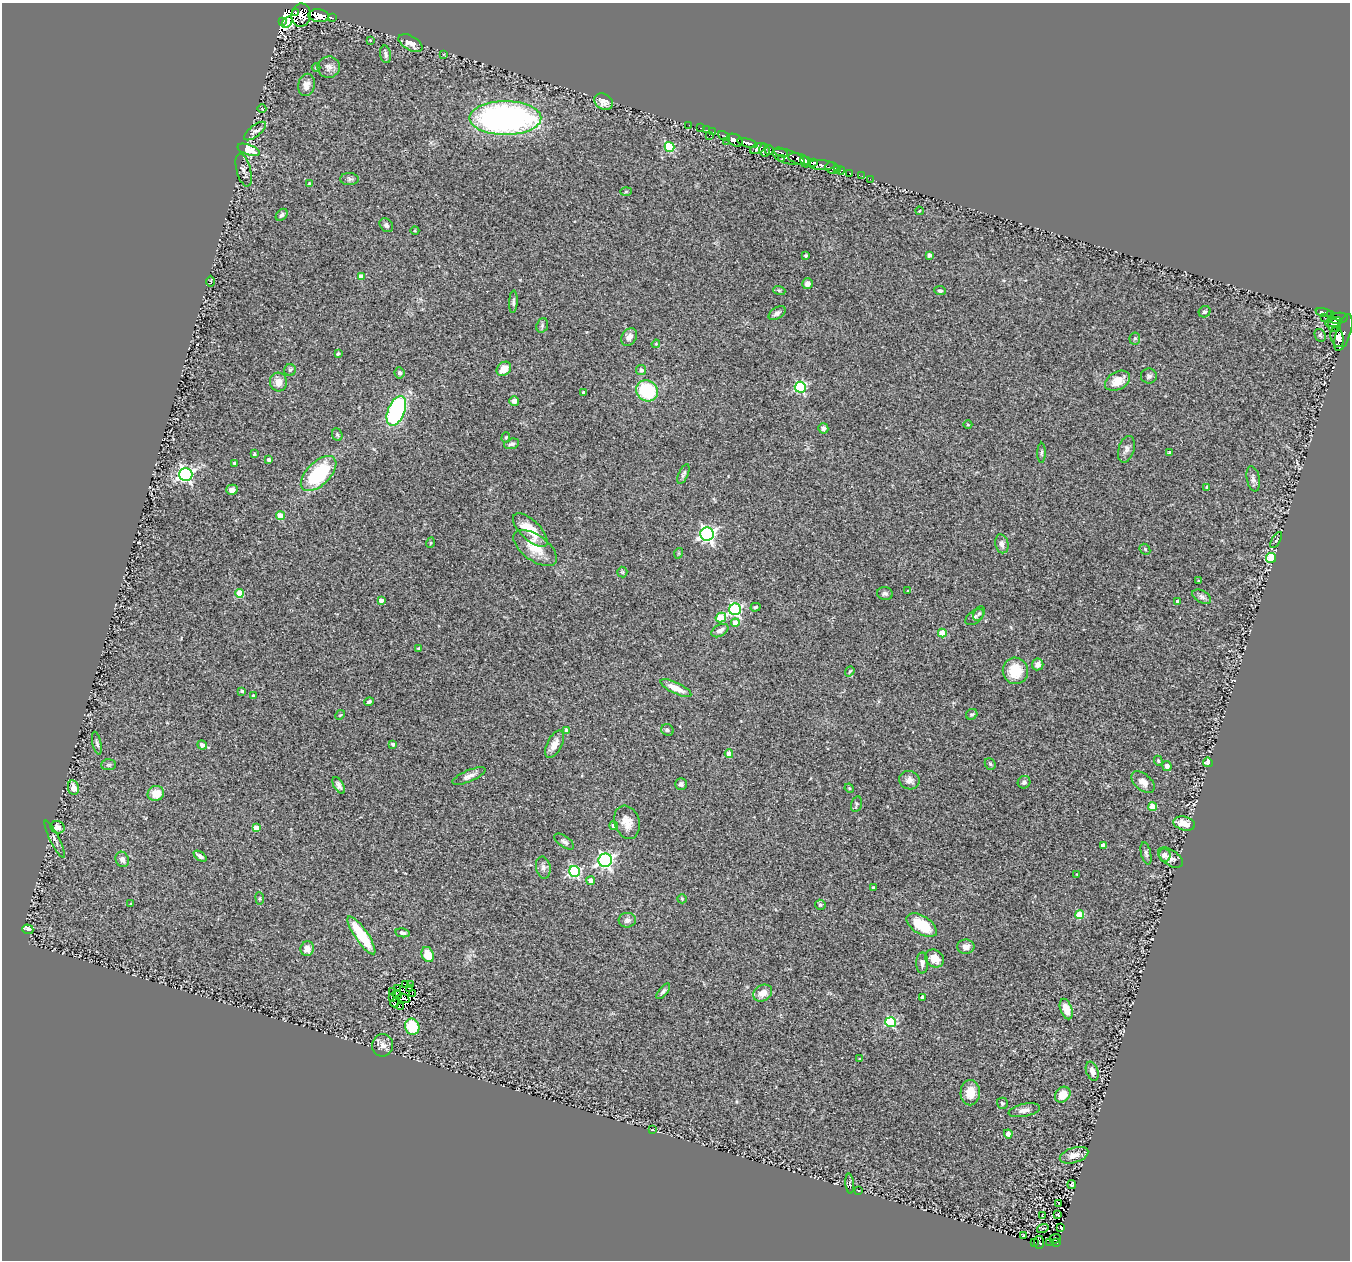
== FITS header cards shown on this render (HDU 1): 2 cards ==
NAXIS1  =                 1348
NAXIS2  =                 1258

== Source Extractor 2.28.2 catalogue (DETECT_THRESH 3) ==
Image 1348 x 1258 px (HDU 1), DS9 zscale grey, 1 PNG px = 1 image px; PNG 1352 x 1262 px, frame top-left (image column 1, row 1258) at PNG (2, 3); each listed source drawn as its Kron ellipse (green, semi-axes under 4 px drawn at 4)
Background 0.164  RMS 0.019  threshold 0.0557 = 3 sigma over >= 5 px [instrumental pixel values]
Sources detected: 246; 7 with non-positive FLUX_AUTO (blend fragments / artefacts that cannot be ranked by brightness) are neither listed nor drawn; the other 239 listed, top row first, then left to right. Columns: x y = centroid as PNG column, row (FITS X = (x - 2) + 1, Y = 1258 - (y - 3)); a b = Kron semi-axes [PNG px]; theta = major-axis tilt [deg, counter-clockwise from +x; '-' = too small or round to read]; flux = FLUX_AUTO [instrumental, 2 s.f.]
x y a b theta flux
296 12 3 2 - 36
301 15 12 9 82 370
319 16 10 6 -7 290
332 18 3 2 - 13
283 21 4 3 - 55
287 22 7 4 58 220
370 40 3 2 - 1.1
410 43 13 7 -29 9.4
386 54 9 5 -79 3.9
444 54 4 2 - 1.1
329 67 11 10 - 7.4
316 68 4 3 - 0.95
306 85 11 8 78 7.8
604 102 10 7 -30 9
262 109 4 3 - 0.79
505 118 36 17 0 450
689 125 2 2 - 2
701 128 4 3 - 5.1
706 130 4 3 - 11
255 131 13 5 38 4.5
713 132 4 3 - 3.7
709 135 3 2 - 18
724 136 6 3 -27 18
735 140 8 5 -27 260
727 141 2 2 - 2.4
747 143 10 4 -16 340
670 147 5 5 - 80
758 148 8 4 25 88
249 150 12 5 -19 29
765 150 6 5 - 100
769 150 5 2 - 48
781 153 7 3 -24 75
788 157 17 7 -16 210
781 159 4 2 - 47
799 159 11 5 -16 380
805 162 6 3 -69 120
814 163 4 3 - 80
821 165 14 5 -4 210
832 168 7 5 -26 42
837 169 3 2 - 10
244 170 17 7 -75 5.4
841 171 4 3 - 25
850 173 3 2 - 8.2
862 176 3 2 - 0.97
349 179 9 6 -1 3.2
870 179 2 2 - 4.3
310 184 3 3 - 2.3
626 191 5 3 - 1.4
919 211 4 2 - 0.81
282 215 7 5 48 3
386 225 8 6 -49 3.6
415 231 4 3 - 1.1
929 255 4 4 - 3.8
806 256 3 3 - 1.5
361 277 4 4 - 10
211 281 5 3 - 1.1
807 284 5 5 - 5.8
779 290 6 4 -19 1.8
940 291 6 4 -7 2.4
513 302 11 4 87 2.9
1205 312 6 5 - 2.6
777 313 9 5 32 4.3
1324 313 8 3 -13 30
1330 314 4 3 - 28
1324 317 2 2 - 9.1
1338 318 10 5 7 100
1333 322 8 4 16 91
542 325 7 5 71 2.5
1334 325 6 6 - 61
1343 333 19 7 71 110
1320 335 7 5 -62 2.3
629 337 9 7 53 6.9
1337 337 10 6 -75 120
1135 338 6 5 - 2.3
656 344 4 3 - 1.2
338 354 3 3 - 2.3
504 369 8 6 43 16
290 370 6 5 - 2.6
641 370 5 5 - 4.6
400 373 5 5 - 3.4
1149 376 8 7 - 3.7
1117 381 13 9 29 17
278 382 9 8 - 10
800 387 5 5 - 120
647 391 11 10 - 76
584 392 3 3 - 3.3
514 401 5 5 - 4.6
396 411 16 8 67 170
968 425 4 3 - 0.96
823 428 5 5 - 4
337 435 7 5 -69 2.2
506 437 5 4 - 1.5
512 444 8 5 15 3.4
1126 449 14 8 73 6.1
1042 453 10 4 89 2.5
1170 453 4 3 - 2.5
254 454 4 3 - 1.8
269 460 4 3 - 4.5
235 463 4 3 - 2.6
186 474 6 6 - 320
319 474 22 11 44 100
683 474 11 4 67 3.5
1253 479 13 6 -79 4.6
1207 487 3 3 - 3
232 490 5 5 - 6
280 516 4 4 - 28
530 530 22 9 -43 33
707 534 7 6 - 370
1276 540 9 2 60 1.1
430 543 5 3 - 1.1
1002 544 9 6 -78 5.4
535 548 25 12 -36 27
1145 549 6 4 -45 2
679 553 5 3 - 1.2
1271 558 5 5 - 82
622 572 5 5 - 1.6
1199 581 3 2 - 1.4
908 591 3 2 - 1.1
240 593 4 4 - 33
885 593 8 6 -12 3.7
1202 597 10 6 -28 4.4
381 600 4 4 - 7.3
1178 601 4 3 - 6.2
756 607 5 4 - 2
735 609 6 6 - 170
979 613 8 5 62 2.9
721 617 5 4 - 35
975 617 10 6 38 3.5
735 623 4 4 - 14
720 631 9 5 29 6.8
942 633 4 4 - 30
419 648 4 3 - 1.8
1038 664 6 5 - 8.2
850 671 5 3 - 1.4
1015 671 13 12 - 34
676 688 17 5 -25 14
242 691 3 3 - 2.3
254 696 3 3 - 3.8
369 702 5 3 - 2.4
972 714 6 5 - 2
340 715 5 4 - 1.3
567 730 4 4 - 7.3
667 730 6 5 - 2.6
97 743 12 4 -77 3.1
393 744 4 3 - 3.2
555 744 15 7 62 11
202 745 5 4 - 6.2
729 754 4 4 - 15
1158 761 5 3 - 1.3
1208 762 5 4 - 6
990 764 6 5 - 2.1
109 765 7 5 3 2.4
1167 766 5 4 - 6.4
469 776 18 5 23 7.3
909 780 10 9 - 7.3
1024 782 6 6 - 3.6
1143 782 13 8 -40 9.1
681 784 6 6 - 3.3
339 785 9 5 -60 4.1
73 788 7 5 -81 8.6
849 788 5 3 - 1.3
156 793 8 7 - 19
856 804 8 5 76 2.7
1153 807 4 4 - 39
627 822 17 12 -72 14
1184 824 11 6 -13 19
614 826 4 4 - 7
57 827 7 6 - 8.4
256 828 4 4 - 17
55 839 21 4 -64 4.8
564 842 11 5 -35 3.9
1103 845 4 4 - 8
1146 853 11 5 -77 3.5
1164 855 6 6 - 6
200 856 7 4 -36 4
1170 857 14 7 -35 7.3
122 859 8 6 -71 6.3
605 860 7 6 - 350
543 867 11 7 -79 5.4
574 871 5 5 - 160
1077 874 3 2 - 1.1
591 881 4 4 - 13
873 888 4 3 - 1.9
260 898 6 3 -82 1.3
682 899 5 4 - 1.4
131 904 3 2 - 1.2
820 905 5 5 - 2.1
1080 915 4 4 - 42
627 920 8 7 - 5.5
922 925 17 9 -32 38
28 929 5 4 - 7.9
403 933 7 4 -11 3.9
361 935 22 6 -55 58
966 947 9 7 0 7
307 949 7 7 - 8.9
428 955 8 6 -67 21
934 958 10 8 -40 14
922 963 10 6 -90 4.4
406 984 3 2 - 0.64
411 985 2 2 - 0.91
397 988 3 2 - 0.016
410 989 3 2 - 0.83
663 991 9 4 50 2.9
392 992 3 2 - 0.93
412 993 3 2 - 1.2
763 993 10 7 31 12
397 995 5 4 - 1.5
923 997 4 3 - 6.7
392 998 3 3 - 3.8
403 998 6 3 -30 0.5
395 1003 4 3 - 0.13
400 1007 4 3 - 73
1066 1009 11 5 -70 16
891 1022 5 5 - 110
412 1027 8 7 - 44
383 1045 11 10 - 7.7
860 1059 3 3 - 1.4
1092 1071 10 6 -69 7
970 1093 13 9 90 16
1063 1095 8 7 - 20
1002 1103 5 5 - 2
1024 1110 16 6 11 7.5
652 1130 4 2 - 0.71
1008 1134 4 4 - 6.4
1074 1155 15 7 17 11
850 1184 10 4 -84 2.3
1072 1184 4 3 - 1.4
858 1190 3 2 - 0.71
1059 1203 3 2 - 0.85
1042 1215 3 2 - 0.85
1058 1215 3 2 - 1
1043 1228 6 3 18 1.4
1061 1228 4 2 - 1.3
1024 1236 3 2 - 1.2
1055 1239 5 4 - 5
1034 1242 2 2 - 1.4
1039 1242 6 5 - 10
1050 1242 2 2 - 1.3
1056 1243 4 2 - 23
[7 non-positive-flux detections neither listed nor drawn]